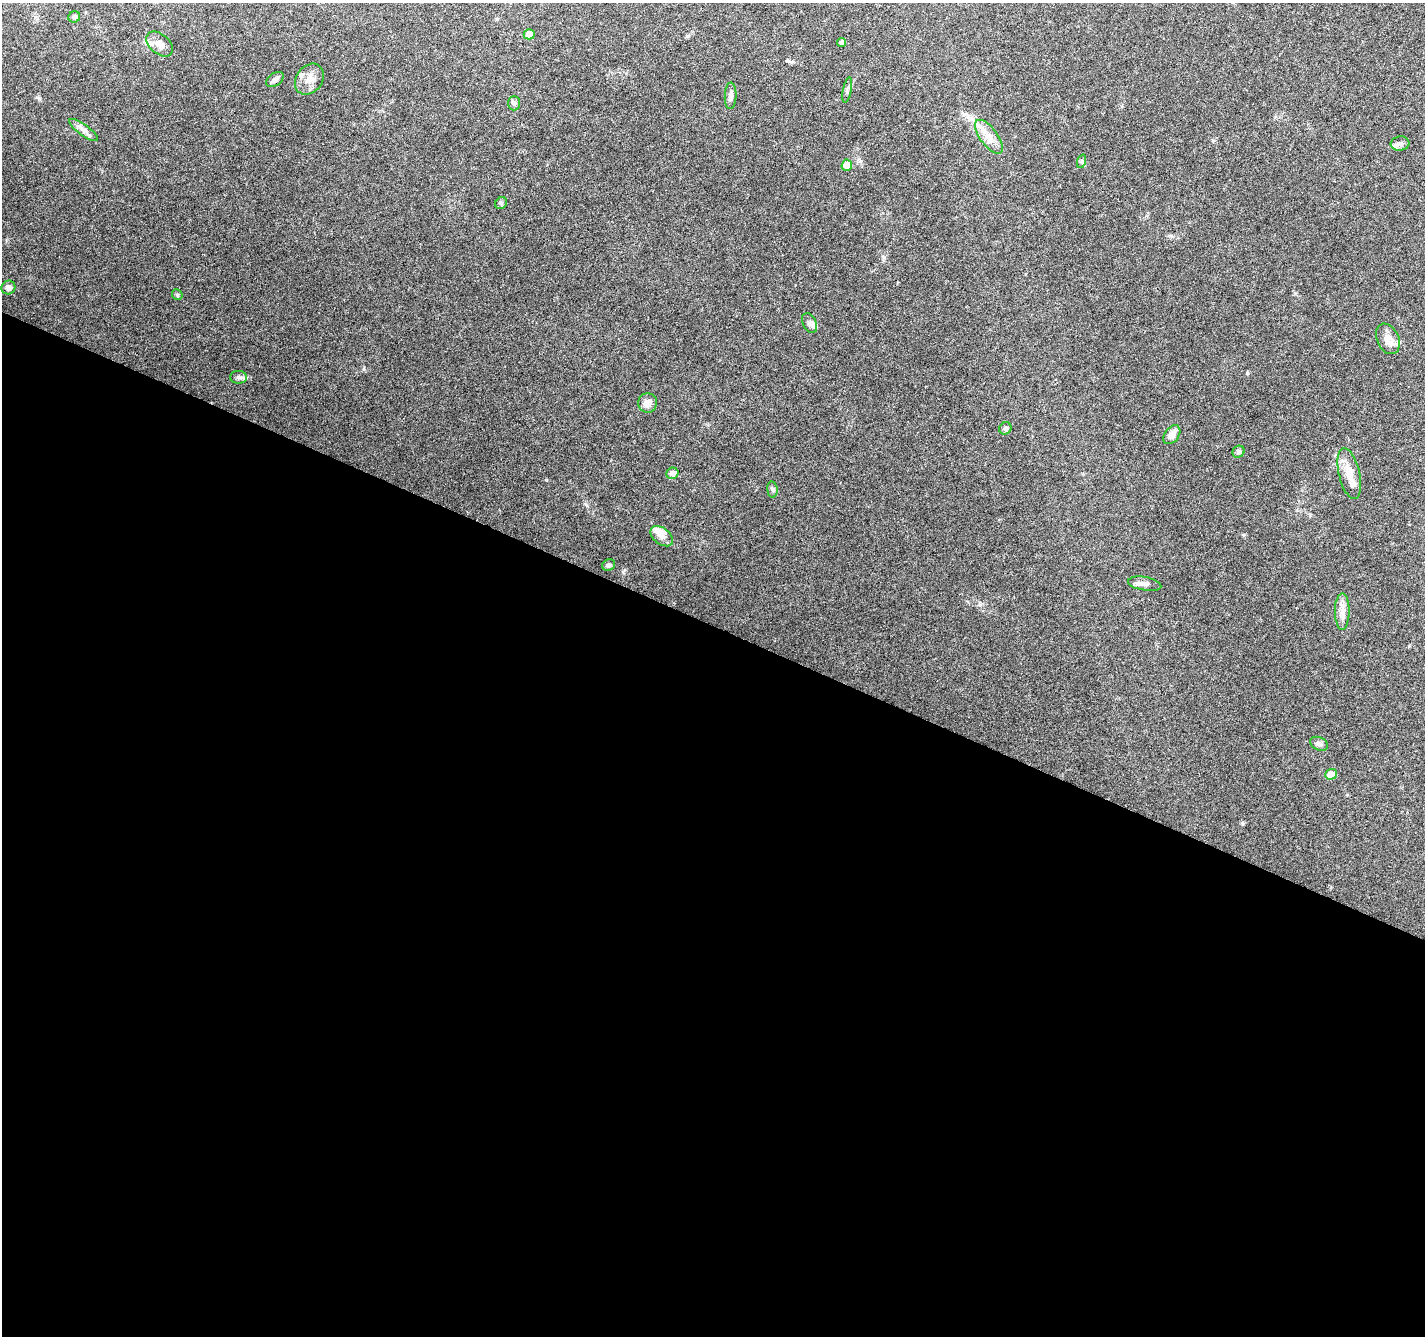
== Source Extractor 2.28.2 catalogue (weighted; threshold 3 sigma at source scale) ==
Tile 14 of 4 x 4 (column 2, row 4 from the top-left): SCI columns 1430-2852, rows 270-1603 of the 5699 x 5809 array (HDU 1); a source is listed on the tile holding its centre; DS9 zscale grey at full resolution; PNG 1427 x 1338 px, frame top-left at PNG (2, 3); each listed source drawn as its Kron ellipse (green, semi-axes under 4 px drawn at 4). Shown black and unused: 53% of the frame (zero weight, under 3 of 6 exposures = <1% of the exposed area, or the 3 px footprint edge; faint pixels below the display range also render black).
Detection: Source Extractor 2.28.2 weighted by HDU 2 'WHT'; one run over the whole footprint, this tile lists its part. Background 0.0499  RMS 0.0034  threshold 0.0137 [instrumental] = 3 sigma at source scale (4.09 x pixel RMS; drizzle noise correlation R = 1.36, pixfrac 0.8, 0.0396/0.0396 arcsec/px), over >= 5 px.
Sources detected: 36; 3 inside a brighter listed object's ellipse — not listed separately; the other 33 listed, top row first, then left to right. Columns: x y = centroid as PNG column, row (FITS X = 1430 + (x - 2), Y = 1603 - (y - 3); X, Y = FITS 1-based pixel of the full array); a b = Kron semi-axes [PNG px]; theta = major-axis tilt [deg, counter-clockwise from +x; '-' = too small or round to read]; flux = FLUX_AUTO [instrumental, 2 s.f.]
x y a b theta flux
74 17 6 5 - 0.72
529 34 5 5 - 2.8
841 42 4 4 - 0.84
160 44 15 10 -42 2.4
309 79 17 13 51 3.1
275 80 10 6 35 1
847 90 13 2 78 0.65
731 96 13 6 88 1.1
514 103 7 6 - 0.74
83 130 17 5 -35 1.6
989 137 20 8 -53 3.5
1400 144 9 7 9 1
1082 161 7 4 71 0.48
847 165 6 5 - 2.3
501 203 6 5 - 0.49
8 287 7 6 - 1.3
177 295 6 4 -47 0.41
809 323 10 6 -65 1.1
1388 339 16 11 -65 2.7
238 377 8 6 -1 0.9
648 403 9 9 - 1.9
1005 428 6 6 - 0.73
1172 435 10 7 53 2.4
1238 452 6 5 - 0.56
672 473 6 5 - 1.5
1349 474 26 10 -77 4.2
772 489 8 5 -83 0.62
662 536 13 8 -39 1.9
609 565 7 5 26 0.86
1145 584 17 6 -9 1.6
1342 611 18 7 90 2.4
1319 744 9 6 -25 1
1331 774 6 5 - 3.9
Unlisted compact peaks at least as high as the median listed source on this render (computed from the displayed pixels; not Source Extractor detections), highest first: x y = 1243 824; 39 98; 623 572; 587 505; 364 369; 1247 373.